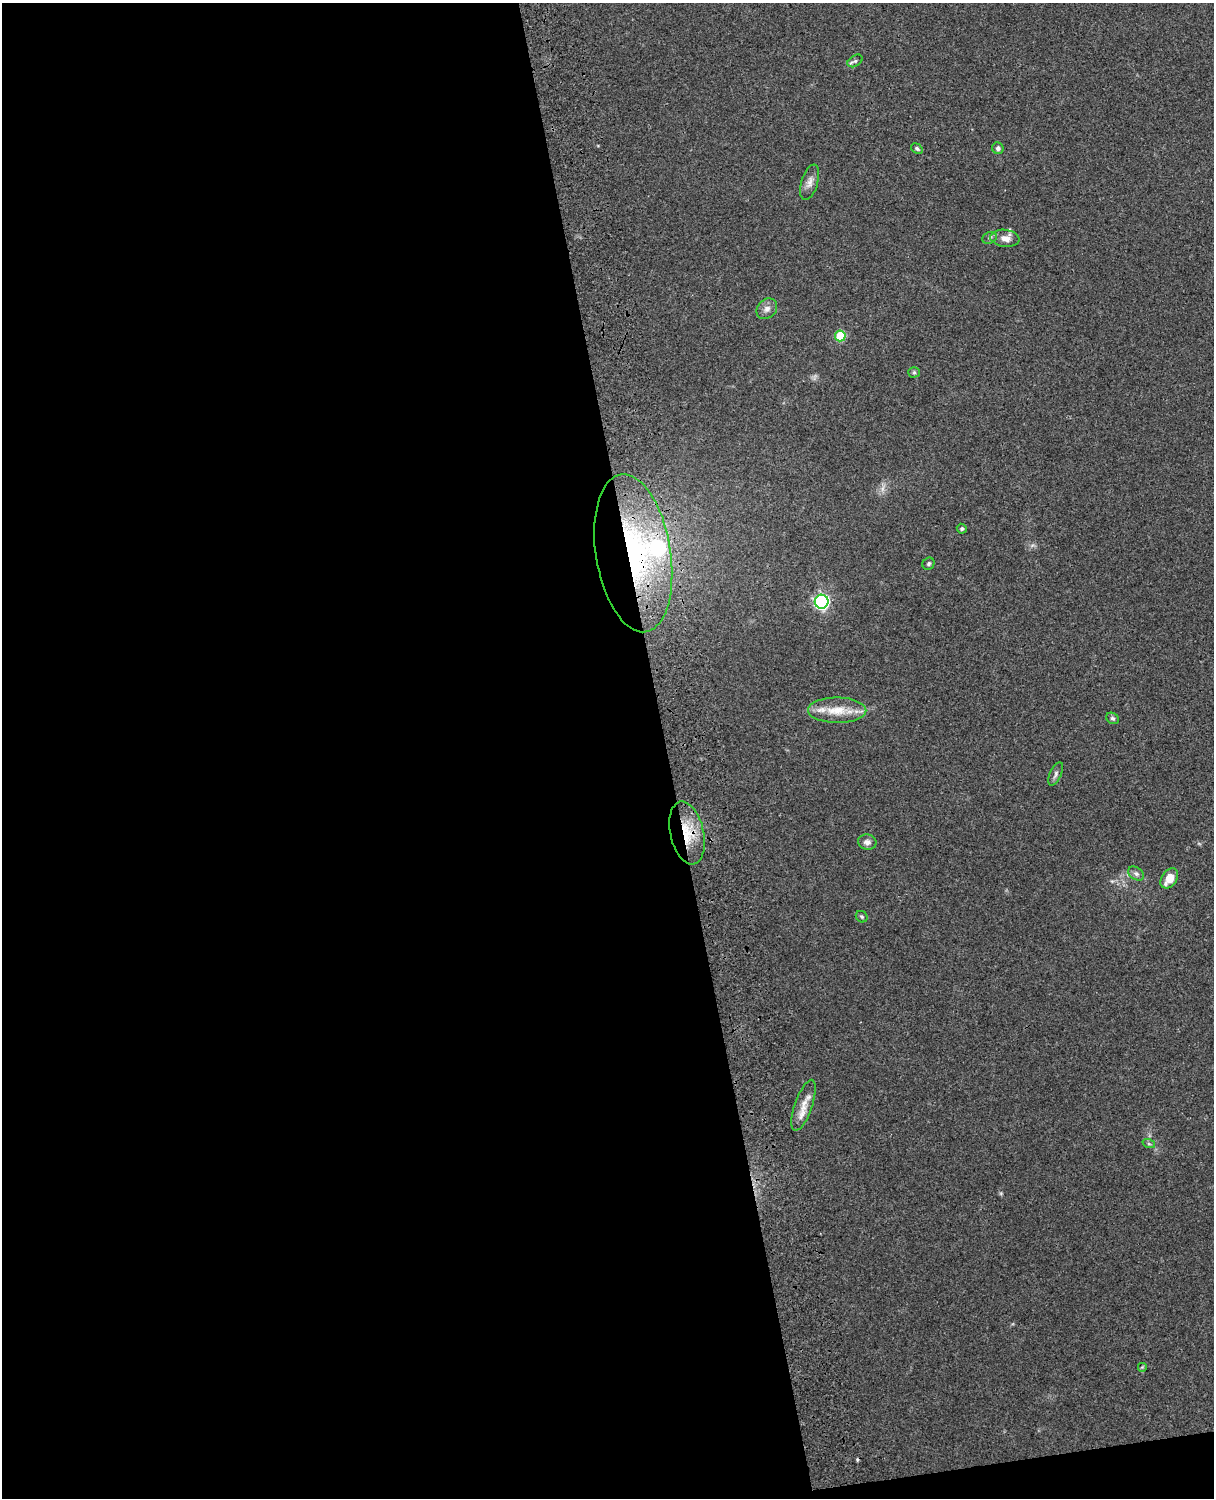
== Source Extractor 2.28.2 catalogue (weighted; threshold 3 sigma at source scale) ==
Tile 9 of 4 x 3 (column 1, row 3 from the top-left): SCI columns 119-1330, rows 164-1659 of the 5088 x 4928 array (HDU 1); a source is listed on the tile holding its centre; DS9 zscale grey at full resolution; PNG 1216 x 1500 px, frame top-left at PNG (2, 3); each listed source drawn as its Kron ellipse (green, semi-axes under 4 px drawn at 4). Shown black and unused: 56% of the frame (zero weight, under 3 of 4 exposures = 6% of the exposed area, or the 3 px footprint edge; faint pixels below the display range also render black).
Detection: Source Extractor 2.28.2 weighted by HDU 2 'WHT'; one run over the whole footprint, this tile lists its part. Background 0.258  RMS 0.009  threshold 0.0404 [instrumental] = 3 sigma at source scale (4.5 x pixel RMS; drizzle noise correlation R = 1.50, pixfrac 1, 0.05/0.05 arcsec/px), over >= 5 px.
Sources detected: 27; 1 too faint to see at this stretch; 1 cosmic-ray / hot-pixel residue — neither listed nor drawn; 1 inside a brighter listed object's ellipse — not listed separately; the other 24 listed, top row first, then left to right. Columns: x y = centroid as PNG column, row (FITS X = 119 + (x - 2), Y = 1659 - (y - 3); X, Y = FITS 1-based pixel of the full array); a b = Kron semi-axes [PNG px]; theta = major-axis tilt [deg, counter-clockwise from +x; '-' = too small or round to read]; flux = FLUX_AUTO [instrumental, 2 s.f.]
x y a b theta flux
855 61 8 5 32 2.1
998 148 6 5 - 2.6
917 149 6 4 -32 1.7
810 182 18 8 73 6.2
990 238 7 5 23 2.1
1005 238 14 8 -7 7.8
767 309 11 9 45 4.8
840 336 5 5 - 40
914 372 5 5 - 1.3
962 529 5 4 - 1.6
633 553 80 37 -81 210
928 564 6 5 - 1.7
822 602 7 7 - 230
837 710 29 12 0 21
1112 718 7 5 -29 1.8
1056 774 12 5 65 2.9
687 833 32 16 -77 32
867 842 9 7 -13 3.8
1136 874 9 6 -37 2.9
1169 878 11 7 55 13
862 917 6 5 - 1.7
804 1105 27 8 71 11
1149 1144 6 4 -19 1.4
1142 1367 5 5 - 1.2
Overlapping masked pixels (flux is a lower limit): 2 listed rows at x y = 633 553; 687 833